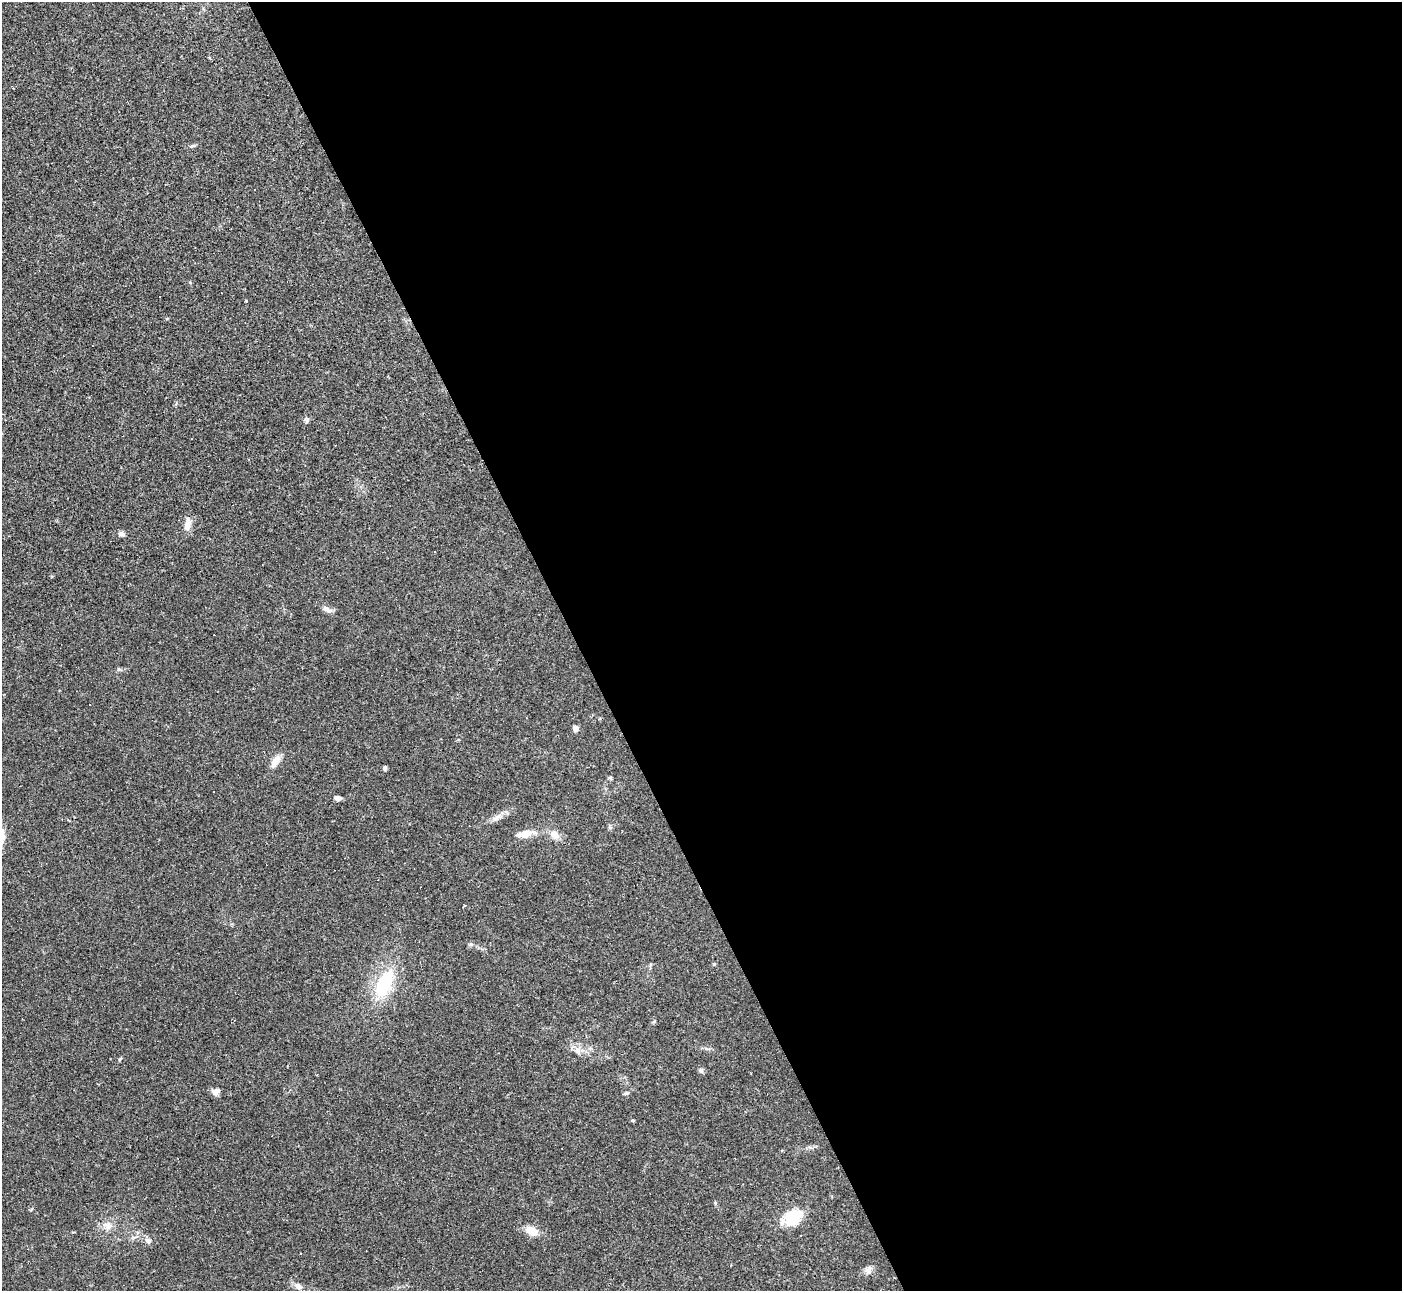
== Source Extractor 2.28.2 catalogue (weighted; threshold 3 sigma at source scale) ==
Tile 8 of 4 x 4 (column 4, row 2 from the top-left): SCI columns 4201-5600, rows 2731-4019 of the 5604 x 5592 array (HDU 1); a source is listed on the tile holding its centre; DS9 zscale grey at full resolution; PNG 1404 x 1293 px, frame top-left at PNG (2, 2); no overlay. Shown black and unused: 59% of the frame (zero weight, under 2 of 3 exposures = <1% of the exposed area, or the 3 px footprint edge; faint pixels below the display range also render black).
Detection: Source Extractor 2.28.2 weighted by HDU 2 'WHT'; one run over the whole footprint, this tile lists its part. Background 0.0515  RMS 0.0057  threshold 0.0255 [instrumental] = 3 sigma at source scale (4.5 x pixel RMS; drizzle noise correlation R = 1.50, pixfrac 1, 0.05/0.05 arcsec/px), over >= 5 px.
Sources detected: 39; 6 cosmic-ray / hot-pixel residue — not listed; the other 33 listed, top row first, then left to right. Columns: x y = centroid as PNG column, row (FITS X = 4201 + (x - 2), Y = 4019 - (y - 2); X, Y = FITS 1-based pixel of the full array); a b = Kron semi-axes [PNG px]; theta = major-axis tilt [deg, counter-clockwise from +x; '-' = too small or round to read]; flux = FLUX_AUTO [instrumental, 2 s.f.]
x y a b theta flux
193 146 10 4 13 1.1
254 189 3 2 - 0.41
246 301 3 3 - 1.1
307 420 8 6 90 1.3
187 524 16 8 82 4.7
121 534 10 6 -5 1.8
435 552 2 2 - 0.45
327 609 13 7 -28 2.7
575 728 5 4 - 7.3
275 761 18 8 58 4.7
385 768 5 4 - 1.3
610 778 6 4 -36 0.89
337 798 8 5 -6 2.1
496 818 16 5 19 3.3
525 834 22 8 11 7.2
554 834 10 8 -39 5.2
464 906 3 2 - 0.53
471 944 6 5 - 1
383 984 28 14 63 36
654 1021 5 4 - 0.65
577 1051 11 7 -59 2.9
120 1059 6 4 45 0.69
701 1070 8 6 -73 1.2
216 1091 9 7 31 3.3
626 1093 8 4 8 0.8
633 1120 4 4 - 0.82
715 1203 5 4 - 0.63
793 1217 21 16 35 18
108 1226 13 11 -12 4.7
532 1231 15 9 -24 7
148 1241 9 7 -44 2.2
868 1270 11 8 63 2.7
298 1286 9 7 -36 2.9